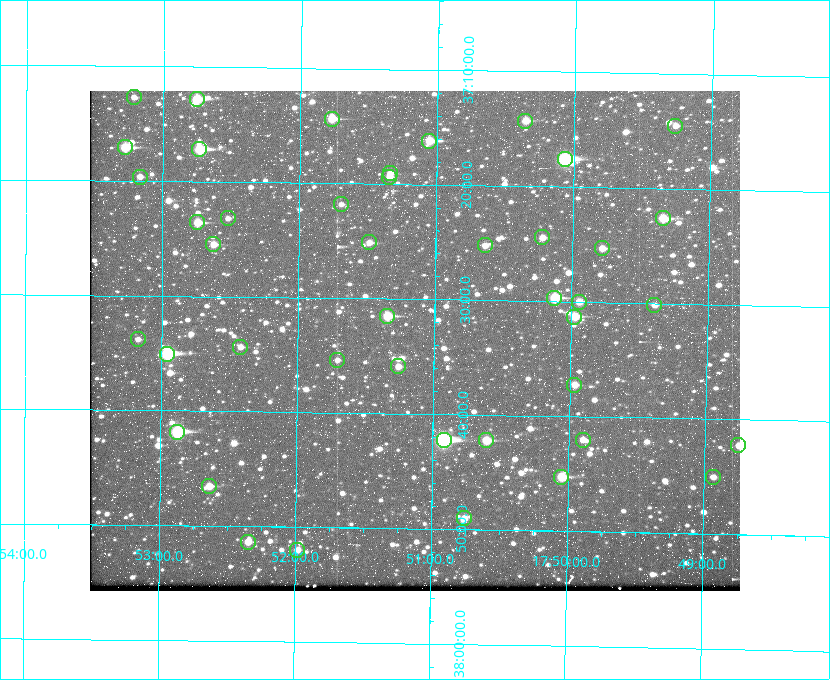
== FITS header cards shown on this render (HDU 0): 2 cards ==
NAXIS1  =                  650
NAXIS2  =                  500

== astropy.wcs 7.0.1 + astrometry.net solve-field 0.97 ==
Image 650 x 500 px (HDU 0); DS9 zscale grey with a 90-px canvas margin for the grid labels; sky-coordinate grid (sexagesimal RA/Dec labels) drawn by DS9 from the SOLVED WCS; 43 Tycho-2 reference stars matched to detected sources circled (green)
Header WCS: none
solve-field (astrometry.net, Tycho-2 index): SOLVED blind (the file carries no WCS)
Solved WCS: RA---TAN-SIP/DEC--TAN-SIP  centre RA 17:51:09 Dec +37:34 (267.79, +37.56 deg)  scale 5.23 arcsec/px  FOV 56.7' x 43.6'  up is +179 deg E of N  parity flipped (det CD > 0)
(file carries no celestial WCS; the grid is the blind solution)
Tycho-2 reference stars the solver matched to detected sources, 43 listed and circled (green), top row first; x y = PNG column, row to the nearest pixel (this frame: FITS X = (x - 90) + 1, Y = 500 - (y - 91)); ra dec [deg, ICRS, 3 dp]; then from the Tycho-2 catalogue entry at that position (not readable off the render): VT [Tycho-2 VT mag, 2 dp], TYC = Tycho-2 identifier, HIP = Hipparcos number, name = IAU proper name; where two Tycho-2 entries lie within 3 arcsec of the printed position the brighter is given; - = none
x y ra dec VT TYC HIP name
134 97 268.304 +37.212 11.98 2620-648-1 - -
197 99 268.189 +37.213 9.71 2620-542-1 - -
332 119 267.943 +37.240 10.39 2620-505-1 - -
525 121 267.589 +37.238 11.09 2619-212-1 - -
675 126 267.316 +37.242 12.03 2619-611-1 - -
429 141 267.764 +37.270 10.17 2620-784-1 - -
125 147 268.319 +37.285 9.88 2620-536-1 - -
199 149 268.183 +37.286 8.98 2620-786-1 87506 -
565 159 267.517 +37.293 8.96 2619-379-1 - -
390 173 267.835 +37.318 11.84 2620-340-1 - -
140 177 268.292 +37.327 11.78 2620-271-1 - -
389 177 267.836 +37.323 11.47 2620-19-1 - -
341 204 267.924 +37.364 11.94 2620-391-1 - -
228 218 268.131 +37.386 12.62 2620-526-1 - -
663 218 267.335 +37.377 10.60 2619-634-1 - -
197 222 268.186 +37.393 10.44 2620-175-1 - -
542 237 267.555 +37.408 11.50 2619-358-1 - -
369 242 267.871 +37.419 11.35 2620-812-1 - -
213 244 268.156 +37.424 11.25 2620-712-1 - -
485 245 267.660 +37.420 11.49 2619-130-1 - -
602 248 267.445 +37.422 11.17 2619-451-1 - -
554 298 267.531 +37.495 10.07 2619-274-1 - -
579 302 267.485 +37.500 11.33 2619-40-1 - -
654 305 267.347 +37.503 12.15 3088-638-1 - -
387 316 267.836 +37.525 9.96 3089-889-1 - -
574 317 267.494 +37.522 10.35 3088-270-1 - -
138 339 268.293 +37.563 12.13 3089-703-1 - -
240 347 268.105 +37.573 11.82 3089-995-1 - -
167 354 268.239 +37.584 8.64 3089-755-1 - -
337 360 267.927 +37.590 11.84 3089-1137-1 - -
398 366 267.815 +37.598 11.54 3089-1081-1 - -
574 385 267.491 +37.621 11.40 3088-1284-1 - -
177 432 268.219 +37.697 8.93 3089-671-1 - -
444 440 267.730 +37.705 8.13 3089-1203-1 87349 -
486 440 267.652 +37.703 11.04 3089-693-1 - -
583 440 267.474 +37.700 11.92 3088-786-1 - -
738 445 267.188 +37.704 11.69 3088-330-1 - -
561 477 267.512 +37.755 10.10 3089-2332-1 - -
713 477 267.234 +37.751 12.40 3088-1142-1 - -
209 486 268.159 +37.775 11.22 3089-2245-1 - -
464 518 267.689 +37.817 11.78 3089-2065-1 - -
248 542 268.087 +37.856 11.54 3089-2086-1 - -
297 550 267.996 +37.867 12.03 3089-2079-1 - -